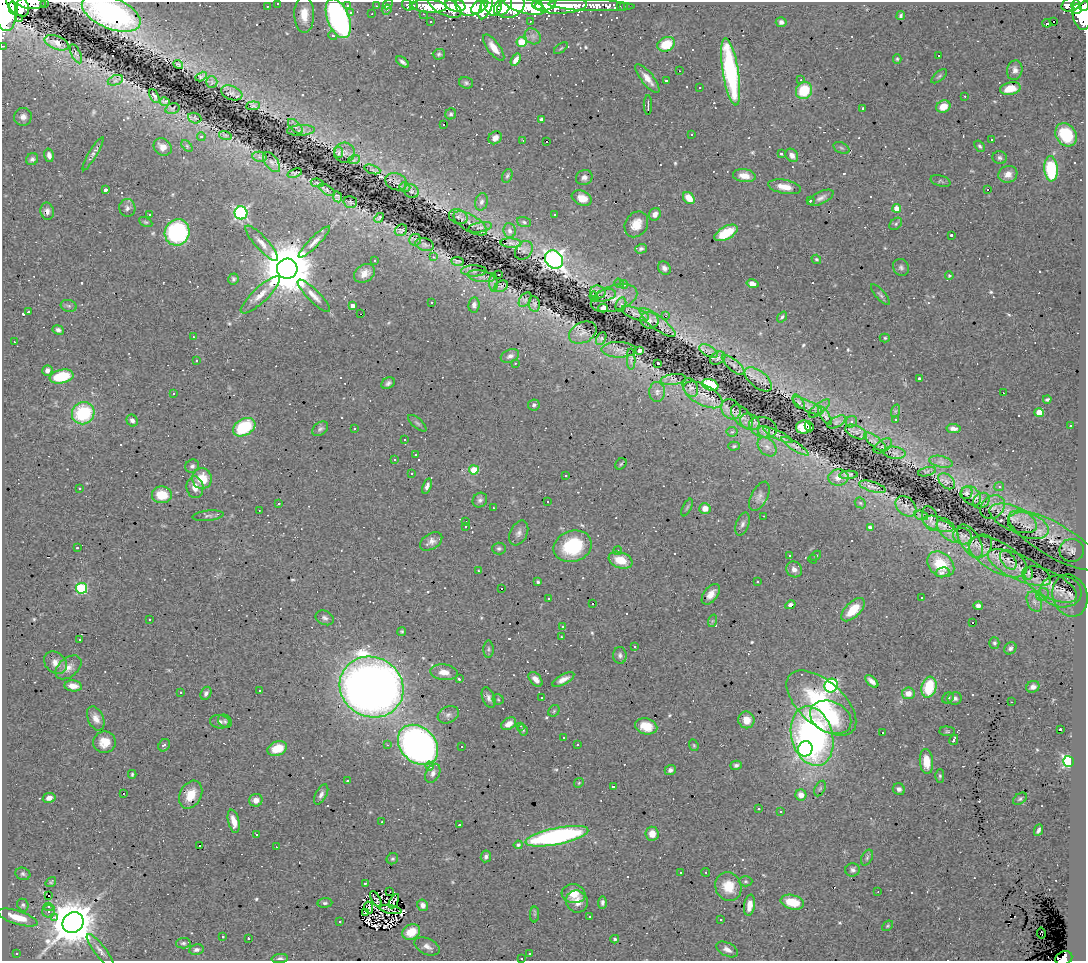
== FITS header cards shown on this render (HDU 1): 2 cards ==
NAXIS1  =                 1084
NAXIS2  =                  959

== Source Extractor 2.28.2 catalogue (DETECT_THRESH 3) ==
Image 1084 x 959 px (HDU 1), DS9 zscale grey, 1 PNG px = 1 image px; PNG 1088 x 963 px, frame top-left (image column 1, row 959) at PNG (2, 2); each listed source drawn as its Kron ellipse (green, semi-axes under 4 px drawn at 4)
Background 0.696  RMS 0.048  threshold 0.143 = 3 sigma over >= 5 px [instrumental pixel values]
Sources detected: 723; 2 with non-positive FLUX_AUTO (blend fragments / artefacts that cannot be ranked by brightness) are neither listed nor drawn; of the other 721, the 500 brightest by FLUX_AUTO listed and drawn (221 fainter detections omitted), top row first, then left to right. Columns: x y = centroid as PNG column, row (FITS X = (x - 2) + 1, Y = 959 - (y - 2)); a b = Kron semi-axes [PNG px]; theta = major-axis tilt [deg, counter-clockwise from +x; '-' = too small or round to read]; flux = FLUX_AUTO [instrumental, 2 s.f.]
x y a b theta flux
45 2 3 2 - 8.9
32 3 14 5 -2 340
278 3 3 3 - 10
18 4 14 9 -50 3300
388 4 5 4 - 25
407 5 6 5 - 50
414 5 3 3 - 8.9
455 5 10 6 -13 1600
469 5 13 10 -5 1700
493 5 11 8 -84 1100
503 5 12 7 54 970
537 5 6 3 -31 600
545 5 10 5 8 1400
561 5 26 8 2 1400
591 5 43 6 -2 380
1071 5 9 6 17 350
1076 5 4 3 - 230
267 6 3 3 - 4.4
347 6 3 3 - 5.9
376 6 3 2 - 5
429 6 17 6 -4 530
445 6 18 8 -27 620
480 6 10 5 35 900
525 6 21 7 -14 3100
1084 6 5 3 - 310
511 7 15 10 29 1700
620 7 3 2 - 5.9
623 7 3 2 - 5.3
13 8 6 4 -74 1300
486 8 12 5 66 820
1077 9 5 4 - 290
5 10 22 11 -82 7400
387 10 5 5 - 6.5
111 13 31 15 -22 730
351 13 4 4 - 6.5
1082 13 17 9 -82 1200
304 14 18 10 -89 52
372 14 3 2 - 5.8
423 14 3 2 - 6.2
901 16 4 3 - 6.6
338 18 21 10 -68 830
19 19 3 2 - 7.1
530 21 3 3 - 5.3
1054 21 3 3 - 3900
431 22 3 3 - 6.9
781 22 5 5 - 12
1047 23 4 3 - 120
333 36 5 4 - 8.2
533 36 9 7 -45 15
521 42 5 5 - 110
57 43 13 6 -22 18
666 44 9 7 24 88
3 46 3 2 - 17
494 48 16 6 -53 38
561 48 8 4 35 4.9
76 54 10 4 -63 7.3
439 54 6 5 - 6.9
939 55 3 3 - 18
897 59 5 4 - 4.5
516 60 7 4 57 27
403 62 7 3 -37 9.5
178 64 5 3 - 4.7
1015 70 10 7 79 18
679 71 3 2 - 13
731 72 34 8 -81 470
201 76 6 3 29 5.4
939 76 9 4 40 6.4
647 79 17 6 -51 32
115 80 8 5 20 8.7
801 80 3 3 - 5.4
666 81 3 3 - 4.5
212 82 6 5 - 4.7
466 83 7 5 -18 6.9
699 87 3 3 - 11
1010 88 10 6 12 57
804 90 9 8 - 110
232 93 11 7 -20 11
154 96 7 3 -64 7
965 96 3 3 - 5
165 102 5 3 - 5.3
648 105 10 2 90 12
253 106 7 4 6 4.8
943 107 7 6 - 46
172 108 7 5 15 5
863 108 3 3 - 5.8
451 114 6 5 - 6.8
23 117 9 8 - 19
195 118 7 5 -22 6.5
541 119 4 3 - 6.9
443 124 3 2 - 10
295 126 9 5 -45 8.1
301 130 14 5 4 11
225 135 6 4 -18 5.2
691 135 3 3 - 6.8
1066 135 12 10 -54 160
201 137 4 4 - 8
495 138 7 6 - 23
992 139 3 3 - 17
523 140 3 2 - 4.9
546 141 3 3 - 37
187 146 7 4 -47 5
980 146 6 4 -52 6.4
163 147 10 8 -41 25
841 148 8 5 -27 7.1
339 152 5 4 - 6.1
344 153 10 10 - 14
93 154 19 4 59 12
781 154 3 3 - 13
49 155 7 4 -76 16
792 155 7 5 -52 17
260 157 7 5 -11 6.9
1000 158 7 6 - 8.8
32 159 6 5 - 9.7
354 160 6 3 19 4.4
271 162 12 6 -52 13
372 169 8 3 -19 4.9
1051 169 12 7 -86 230
295 173 7 3 20 5.4
1008 174 9 8 - 29
507 176 7 5 68 6.2
744 176 11 6 -8 34
584 178 8 7 - 13
941 181 10 5 -16 6.7
396 182 11 8 -20 9.3
317 183 6 4 -10 4.6
405 187 6 4 -19 4.6
785 187 17 7 -11 43
105 190 4 3 - 43
327 190 9 4 -33 5.1
988 190 3 3 - 92
411 191 8 6 -36 8.2
337 197 5 4 - 5.7
582 198 10 7 -22 40
689 198 7 5 -47 55
821 198 14 6 26 15
810 201 3 3 - 5.9
350 202 7 5 -15 5.2
481 202 9 6 74 11
127 208 9 8 - 13
897 208 4 4 - 57
47 211 8 6 -78 15
241 213 6 6 - 660
150 214 3 3 - 5.5
655 214 6 5 - 20
555 215 3 2 - 6.8
458 217 9 7 -18 9.1
379 218 5 3 - 4.4
146 222 7 4 -25 4.9
524 222 7 4 -16 6.1
470 223 19 8 -31 18
636 224 13 11 56 52
896 224 7 5 40 6.7
480 227 12 5 11 8.2
401 230 6 5 - 5.8
510 231 7 6 - 13
177 232 13 12 - 400
726 233 12 6 29 120
951 235 3 3 - 6.2
415 240 6 6 - 6
314 242 21 5 45 24
262 243 23 6 -48 28
511 243 10 4 -3 7.7
425 245 9 6 -15 7.4
641 249 6 4 15 8.4
524 250 10 8 50 9.6
433 257 3 3 - 5.6
816 259 5 4 - 5.1
554 260 10 8 -47 1400
375 261 3 3 - 6.2
457 261 6 3 -6 6.2
901 267 9 7 -57 10
664 268 7 6 - 12
287 269 10 10 - 25000
474 271 13 5 -1 10
365 273 11 8 32 29
499 274 2 2 - 4.8
481 276 14 5 -9 15
949 276 4 4 - 5.9
233 279 5 5 - 7.2
494 282 9 4 -89 5.2
619 283 5 4 - 5.2
624 284 4 3 - 8.2
752 284 6 4 -13 41
501 286 7 5 30 5.5
598 292 8 6 -5 11
260 295 26 7 43 42
605 295 11 6 14 8.3
880 295 13 5 -49 9
314 296 22 6 -45 28
594 297 5 3 - 5.8
614 298 24 12 17 38
525 300 8 5 54 6.7
432 303 3 3 - 34
534 304 8 5 -80 7.2
621 304 7 5 73 5.4
474 305 7 5 81 11
69 306 8 6 -16 7.7
353 306 4 4 - 21
603 308 5 4 - 18
28 312 3 3 - 6.3
635 313 14 5 -21 13
361 314 3 2 - 15
665 316 3 2 - 13
782 317 6 4 52 6
649 320 9 8 - 11
657 323 22 6 -37 25
58 330 6 4 -26 10
583 332 14 10 26 13
193 337 3 2 - 4.8
601 338 7 4 62 4.8
885 338 5 4 - 5
14 342 3 2 - 44
619 350 17 7 -1 18
640 351 4 4 - 18
709 351 10 5 -27 13
510 356 9 6 22 12
718 358 8 6 33 7.9
631 359 10 4 -88 5.5
196 361 3 2 - 4.8
515 363 3 2 - 5
658 363 3 3 - 19
733 365 14 5 -40 11
47 370 5 5 - 15
62 376 12 7 12 130
919 378 3 3 - 10
673 379 13 5 8 7.4
758 379 16 8 -39 21
388 383 7 5 29 10
710 385 8 5 -19 230
690 388 10 7 -62 8.2
657 392 10 8 88 14
1003 393 2 2 - 9.5
173 394 3 2 - 4.8
703 395 21 10 -28 34
1047 399 4 3 - 6.5
799 402 8 4 -56 5.8
534 405 6 5 - 8.2
808 406 17 5 -27 15
819 408 13 5 39 9.1
731 409 11 9 -54 15
895 411 6 4 71 4.5
83 413 11 11 - 240
1039 413 4 4 - 89
825 416 10 4 -56 7.5
742 417 14 8 -51 15
896 420 3 3 - 8.3
132 421 6 5 - 14
750 422 10 7 -25 15
837 422 10 5 28 6.9
851 422 6 5 - 8.8
417 423 11 5 -41 8
809 426 5 2 - 5.8
1070 426 3 3 - 62
244 427 12 8 29 180
763 427 14 10 -18 12
803 427 7 6 - 67
953 428 7 4 -8 17
320 429 9 6 37 9.2
354 429 3 3 - 34
732 432 5 5 - 4.9
764 432 6 5 - 9.9
856 432 11 6 -25 11
778 435 16 4 -25 11
405 440 3 3 - 7
875 442 13 5 -39 15
734 446 6 4 1 5
795 446 16 4 -33 11
883 446 10 6 32 8.1
767 447 11 8 -46 18
894 453 11 6 -7 11
415 455 3 3 - 8.9
394 459 3 3 - 44
941 462 12 5 -12 14
621 464 6 5 - 4.4
192 466 7 6 - 9.8
474 470 5 4 - 120
927 472 9 3 14 4.5
411 474 3 3 - 7.2
565 475 3 2 - 11
848 475 9 4 3 8.8
838 477 10 8 2 28
202 478 10 9 - 83
947 481 10 6 -42 11
427 486 8 4 70 13
195 487 11 8 -84 28
872 487 14 5 -16 11
999 487 5 4 - 4.8
79 488 3 3 - 7.1
966 493 6 5 - 8.7
162 495 10 8 -3 72
759 496 16 8 63 18
971 496 11 8 -45 17
480 500 8 6 50 11
547 501 3 3 - 9.2
981 501 9 7 35 11
860 503 6 5 - 4.5
278 504 3 3 - 9
906 506 12 8 -44 14
687 507 9 4 63 6.6
992 507 13 10 41 17
493 508 3 2 - 6.6
705 508 6 5 - 35
259 510 3 2 - 7.6
921 515 7 4 -17 5.4
208 516 16 5 6 10
763 516 3 2 - 20
930 518 12 7 -73 10
1013 518 25 12 -23 46
466 522 3 2 - 7.2
742 524 12 6 69 13
939 524 16 7 -16 18
1028 526 21 12 -18 44
466 527 3 2 - 5.6
870 528 4 4 - 14
948 531 14 7 -44 22
519 533 13 8 64 18
963 536 9 8 - 11
1055 540 52 17 -30 99
431 541 12 7 32 18
970 541 19 9 -57 22
573 546 19 15 17 220
980 546 13 10 47 21
77 548 3 3 - 5
499 549 7 6 - 7.5
1072 550 12 11 - 18
618 551 4 4 - 5.7
789 555 3 3 - 5.9
816 556 6 4 41 4.8
998 557 32 15 -29 66
813 559 4 4 - 4.8
620 560 12 8 -21 66
1008 560 11 6 -52 7.9
941 564 15 11 -39 120
1019 567 34 12 -25 38
794 569 8 7 - 17
478 571 3 2 - 5.6
942 572 7 4 14 13
1028 574 6 4 90 8.6
538 582 4 3 - 5.9
757 582 3 3 - 8.6
1050 585 30 13 -28 38
81 588 5 5 - 290
501 589 3 3 - 130
1061 591 20 16 -10 36
711 594 12 7 52 29
1042 595 7 6 - 13
1070 596 21 17 -72 37
549 598 3 3 - 6.3
921 598 3 3 - 11
1034 602 10 7 -66 18
593 603 3 3 - 130
790 605 5 4 - 14
978 606 5 4 - 15
853 610 14 7 45 76
325 618 9 7 -24 12
150 620 3 3 - 6.8
712 621 6 4 71 5.2
973 623 3 3 - 170
562 626 3 2 - 6.1
402 631 4 4 - 5.5
561 637 3 3 - 6.4
80 639 3 3 - 4.7
994 643 5 5 - 7.6
635 646 3 3 - 7.6
1010 648 6 5 - 9.1
488 649 8 5 -90 6.6
620 655 8 6 -88 11
55 663 12 10 -46 25
68 667 15 9 39 26
444 672 14 8 -8 31
459 679 3 3 - 7.2
536 679 8 5 -47 20
563 679 12 5 28 23
872 681 8 4 -42 16
73 686 9 5 -6 29
831 686 7 6 - 620
372 687 32 29 -30 3800
929 687 10 7 74 140
1033 687 7 5 22 16
259 690 3 3 - 7
180 693 3 3 - 25
206 693 7 5 63 10
908 693 6 5 - 29
488 698 11 6 -69 14
542 698 3 3 - 7.9
948 698 6 5 - 5.4
955 698 7 6 - 11
498 699 5 5 - 4.4
1011 702 2 2 - 4.9
821 703 42 22 -41 330
554 711 6 5 - 5.1
448 715 11 8 28 16
831 717 21 15 -25 240
96 718 13 8 -66 25
746 720 8 8 - 40
225 721 7 6 - 7.4
220 722 10 6 -7 13
509 724 8 5 34 26
521 726 3 2 - 5.3
646 726 11 8 -14 52
1061 729 3 2 - 9.6
523 730 6 4 -62 5.7
947 731 7 5 -3 4.9
883 733 3 3 - 12
812 736 30 20 -75 1100
564 737 3 2 - 5.3
954 740 5 3 - 15
104 742 11 10 - 49
164 745 6 5 - 8.8
387 745 3 2 - 6.6
418 745 23 17 -45 1500
577 745 3 3 - 13
694 745 6 4 -69 4.6
462 746 3 3 - 74
277 749 10 7 18 70
805 749 8 7 - 560
926 761 12 6 -85 59
1068 761 5 5 - 610
736 765 6 4 16 9.4
430 766 4 4 - 22
670 770 6 5 - 10
433 773 10 6 61 16
132 774 4 3 - 4.7
940 776 6 4 -90 5.6
347 781 3 3 - 32
579 783 5 4 - 4.4
613 786 3 3 - 75
820 788 8 5 63 6.7
899 789 6 5 - 13
123 793 3 2 - 14
321 794 11 5 62 14
191 795 15 10 62 62
801 795 5 5 - 32
49 798 6 5 - 17
1020 799 7 5 36 6.4
256 800 7 6 - 23
759 809 3 3 - 14
781 812 3 3 - 9.5
234 821 12 5 -76 39
382 822 3 3 - 4.7
459 825 3 3 - 6.9
1038 830 6 3 65 8.5
652 834 7 6 - 34
256 835 3 3 - 90
557 836 32 8 11 670
200 845 3 3 - 110
518 845 4 4 - 6.9
276 847 2 2 - 7.9
486 856 6 5 - 9.4
867 858 8 5 64 8.6
392 859 6 5 - 5.6
853 870 7 6 - 11
681 872 3 2 - 4.8
706 872 4 4 - 4.7
23 874 7 6 - 7.8
745 881 7 5 0 5.9
51 882 6 4 36 4.5
365 883 3 3 - 13
728 887 14 13 - 76
390 892 3 2 - 6.5
878 892 3 3 - 4.9
574 894 12 9 -7 51
49 895 3 2 - 7.7
376 899 9 3 -61 5.6
394 901 8 3 61 4.6
577 901 11 10 - 31
602 902 6 4 88 10
792 902 12 7 -14 88
325 903 7 4 5 6.9
23 905 6 5 - 6.8
423 905 6 5 - 17
749 905 10 5 81 30
49 907 5 4 - 6.5
369 908 6 3 -78 6.6
390 910 11 2 -11 8.1
48 911 6 6 - 12
365 913 3 2 - 4.8
534 914 8 4 89 7
589 916 3 3 - 11
18 917 20 6 -17 72
54 917 3 2 - 170
721 919 3 3 - 13
340 922 3 3 - 9.2
73 923 11 10 - 16000
888 926 6 4 41 4.6
411 932 9 7 28 67
1041 933 5 2 - 22
223 937 3 3 - 11
248 938 3 3 - 8
615 939 4 4 - 8.2
183 943 7 5 3 7.4
427 946 13 8 -25 20
727 949 12 6 -27 19
196 950 7 5 9 11
100 951 21 6 -53 22
16 953 3 2 - 5.2
530 954 3 3 - 16
521 958 3 3 - 8.1
1064 958 8 6 21 200
280 959 8 4 6 10
At the frame edge (FLAGS 8, measured only in part): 11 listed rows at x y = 45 2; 32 3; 278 3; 18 4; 1084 6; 5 10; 111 13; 3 46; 521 958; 1064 958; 280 959
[221 fainter detections neither listed nor drawn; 2 non-positive-flux detections neither listed nor drawn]